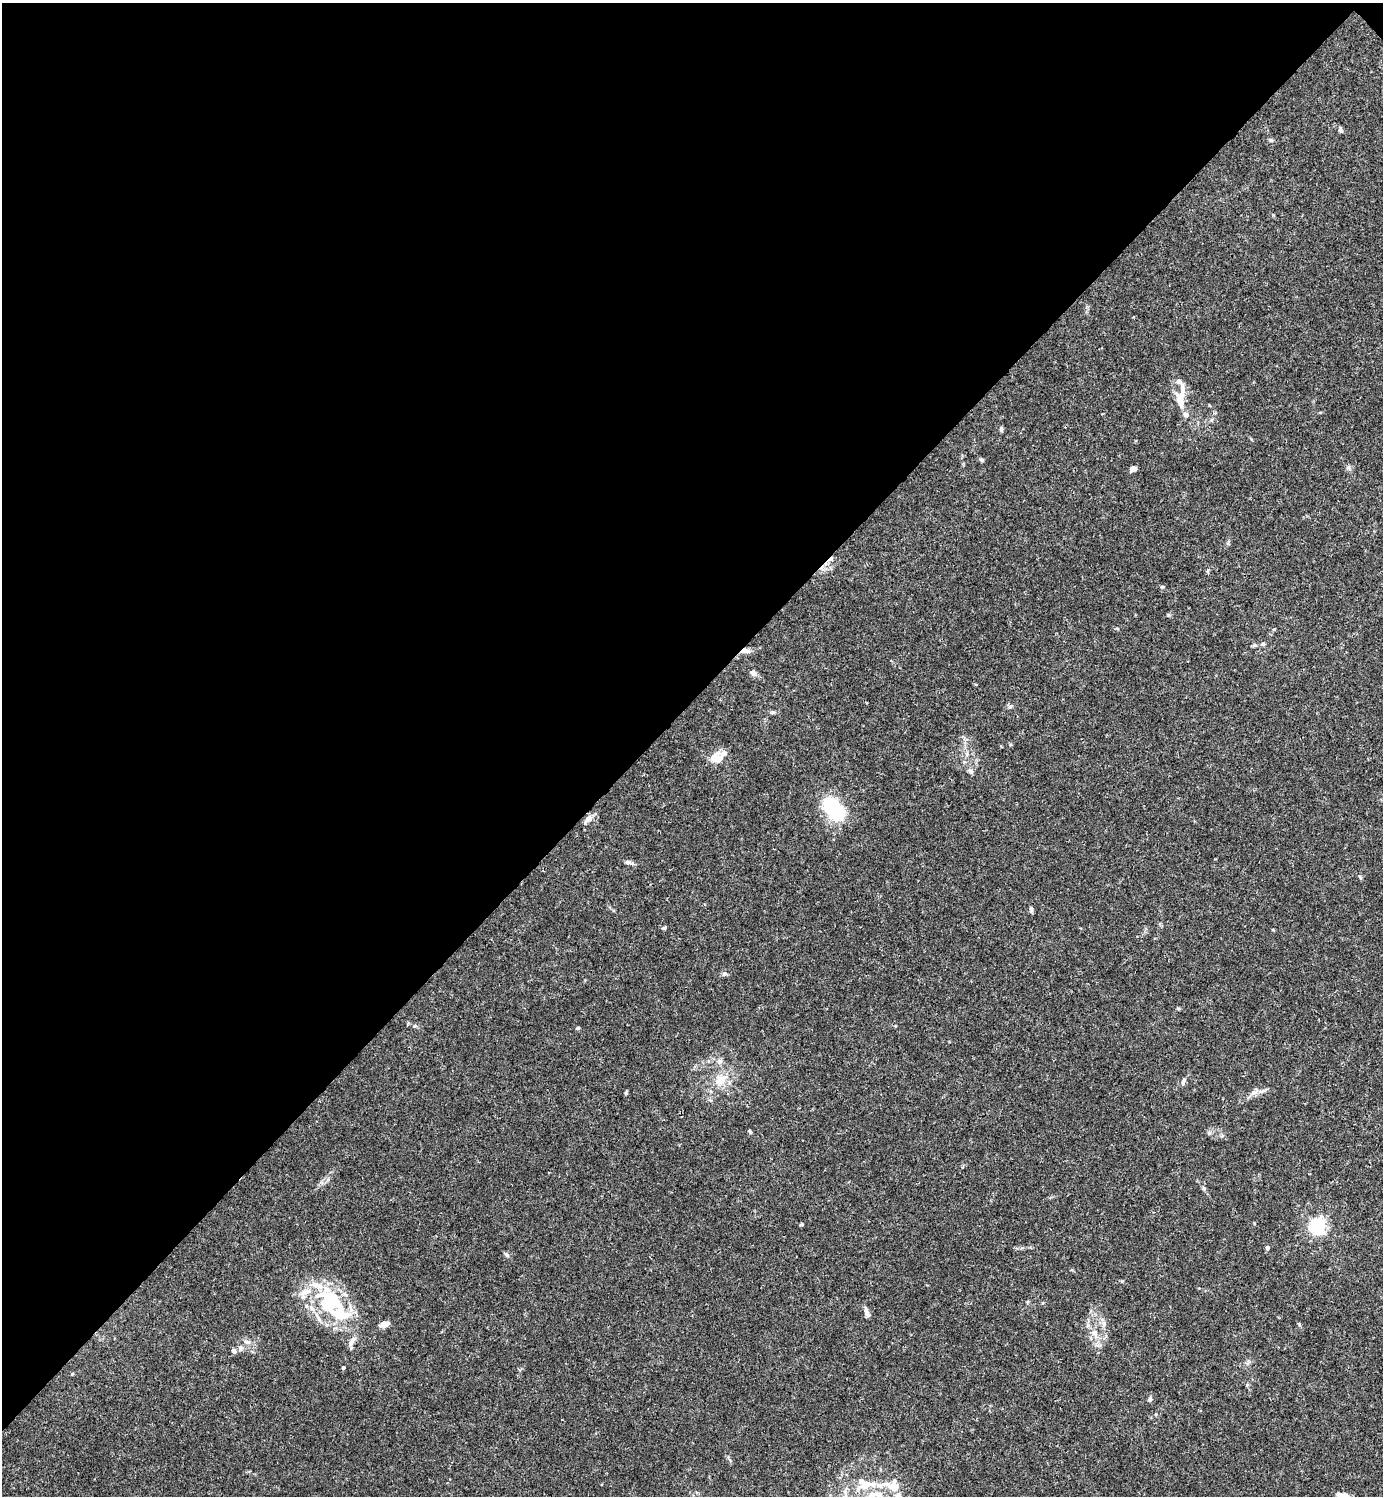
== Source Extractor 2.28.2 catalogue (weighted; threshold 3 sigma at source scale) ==
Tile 2 of 4 x 4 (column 2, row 1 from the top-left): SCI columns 1681-3061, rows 4484-5977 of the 5981 x 5982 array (HDU 1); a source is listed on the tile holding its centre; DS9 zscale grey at full resolution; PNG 1385 x 1498 px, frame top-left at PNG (2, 3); no overlay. Shown black and unused: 47% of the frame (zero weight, under 3 of 4 exposures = <1% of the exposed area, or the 3 px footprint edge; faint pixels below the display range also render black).
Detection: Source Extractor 2.28.2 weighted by HDU 2 'WHT'; one run over the whole footprint, this tile lists its part. Background 0.015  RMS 0.0022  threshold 0.00979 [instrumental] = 3 sigma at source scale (4.5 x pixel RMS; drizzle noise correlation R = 1.50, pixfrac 1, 0.05/0.05 arcsec/px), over >= 5 px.
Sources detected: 63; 1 cosmic-ray / hot-pixel residue — not listed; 14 inside a brighter listed object's ellipse — not listed separately; the other 48 listed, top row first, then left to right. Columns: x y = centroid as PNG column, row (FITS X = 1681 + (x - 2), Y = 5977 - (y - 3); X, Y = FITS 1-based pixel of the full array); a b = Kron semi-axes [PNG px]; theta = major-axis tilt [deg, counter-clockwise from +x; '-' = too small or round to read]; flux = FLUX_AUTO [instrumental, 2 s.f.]
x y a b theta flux
1341 130 7 5 -73 0.42
1181 398 31 12 86 3.4
1001 429 7 4 -85 0.39
981 460 6 4 -41 0.35
1133 469 7 5 28 0.75
1162 587 5 3 - 0.22
1263 644 5 5 - 0.37
1254 645 6 4 -11 0.42
745 651 11 6 1 1.1
753 673 9 7 -49 0.72
1010 707 7 5 47 0.42
773 712 7 4 -8 0.37
714 758 12 11 - 1.9
971 771 8 5 -70 0.48
834 809 25 14 -51 16
588 819 11 8 46 1.1
628 862 9 5 -23 0.55
1360 877 6 4 -72 0.26
1031 909 8 4 -76 0.41
664 928 6 4 0 0.3
724 974 7 6 - 0.49
1178 1008 5 3 - 0.26
414 1026 5 5 - 0.3
578 1028 5 3 - 0.26
720 1061 8 6 67 0.59
720 1080 20 11 42 3.3
1183 1082 10 5 68 0.59
1254 1092 7 4 18 0.58
626 1093 6 4 -90 0.25
750 1132 5 4 - 0.28
801 1225 5 3 - 0.22
1317 1226 6 6 - 48
1267 1248 5 4 - 0.42
506 1255 7 5 -42 0.45
867 1313 12 5 -69 0.92
337 1314 73 24 -37 16
384 1324 10 6 13 1.4
1299 1324 6 4 -47 0.25
1094 1332 9 8 - 1.3
247 1342 9 6 -11 0.74
241 1348 6 5 - 0.47
233 1351 7 5 -56 0.54
343 1368 3 3 - 0.49
1150 1399 6 5 - 0.42
866 1485 27 11 8 4.7
894 1486 16 14 83 3.5
878 1494 12 8 -28 1.7
1342 1495 14 5 -5 1.1
Overlapping masked pixels (flux is a lower limit): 1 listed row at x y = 745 651
Isophote crosses this tile's border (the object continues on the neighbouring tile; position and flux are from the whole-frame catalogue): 1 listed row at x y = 1342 1495
Unlisted compact peaks at least as high as the median listed source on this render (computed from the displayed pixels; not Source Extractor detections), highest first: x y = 1348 467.